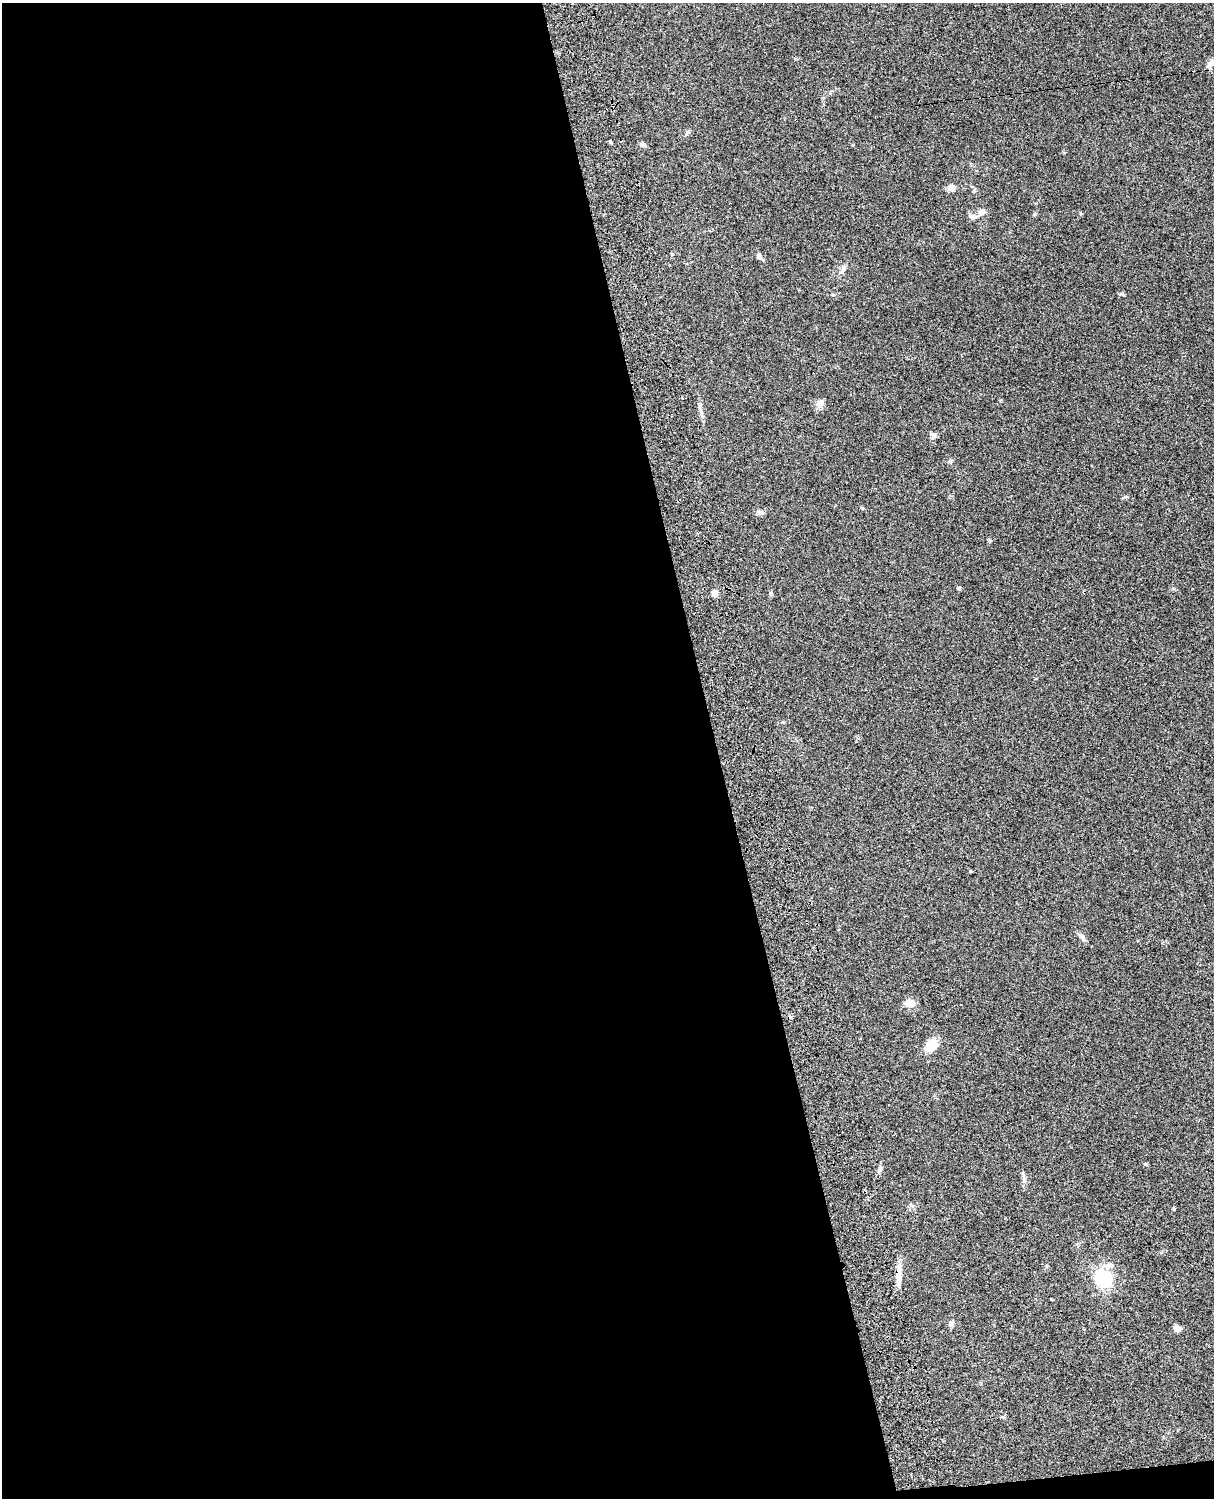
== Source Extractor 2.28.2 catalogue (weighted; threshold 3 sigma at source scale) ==
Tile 9 of 4 x 3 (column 1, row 3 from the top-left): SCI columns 121-1332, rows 277-1772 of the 5088 x 4927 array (HDU 1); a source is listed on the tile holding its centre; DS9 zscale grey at full resolution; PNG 1216 x 1500 px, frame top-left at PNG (2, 3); no overlay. Shown black and unused: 60% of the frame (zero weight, under 3 of 4 exposures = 6% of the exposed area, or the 3 px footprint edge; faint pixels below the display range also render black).
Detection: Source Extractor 2.28.2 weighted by HDU 2 'WHT'; one run over the whole footprint, this tile lists its part. Background 0.0788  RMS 0.0059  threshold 0.0265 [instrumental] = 3 sigma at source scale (4.5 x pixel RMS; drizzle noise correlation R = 1.50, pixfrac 1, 0.05/0.05 arcsec/px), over >= 5 px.
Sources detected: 30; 2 inside a brighter listed object's ellipse — not listed separately; the other 28 listed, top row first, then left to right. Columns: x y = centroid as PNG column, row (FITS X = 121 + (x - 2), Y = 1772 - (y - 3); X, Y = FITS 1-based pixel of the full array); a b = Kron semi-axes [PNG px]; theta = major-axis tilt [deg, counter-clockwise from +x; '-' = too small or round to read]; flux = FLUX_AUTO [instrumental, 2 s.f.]
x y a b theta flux
1211 63 12 7 56 3.2
610 142 4 4 - 0.7
643 145 9 5 -27 1.2
951 188 8 7 - 3.7
982 212 9 7 10 3
973 217 10 7 -19 2.1
759 256 8 5 -83 1.6
843 270 13 6 63 2.2
820 402 11 7 25 2.3
701 411 11 4 -79 2
933 436 10 5 53 1.6
950 461 6 5 - 0.93
862 508 5 3 - 0.67
760 513 11 3 -15 1.2
989 541 5 4 - 0.86
959 588 4 4 - 1.3
715 593 8 7 - 2.6
1081 937 14 5 -47 2.1
910 1003 13 9 7 4.7
931 1045 17 12 35 7.8
1145 1164 6 4 -89 0.59
880 1170 10 5 58 1.5
1024 1179 9 6 -89 1.7
1174 1209 5 3 - 0.5
899 1272 21 6 85 5.3
1103 1278 18 16 -55 26
951 1324 8 7 - 1.8
1178 1328 8 7 - 2.9
Isophote crosses this tile's border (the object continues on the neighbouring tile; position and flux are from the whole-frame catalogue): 1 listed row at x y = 1211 63
Unlisted compact peaks at least as high as the median listed source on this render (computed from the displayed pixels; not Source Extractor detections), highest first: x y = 1121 294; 970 871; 1125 497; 770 593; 1034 214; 672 254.